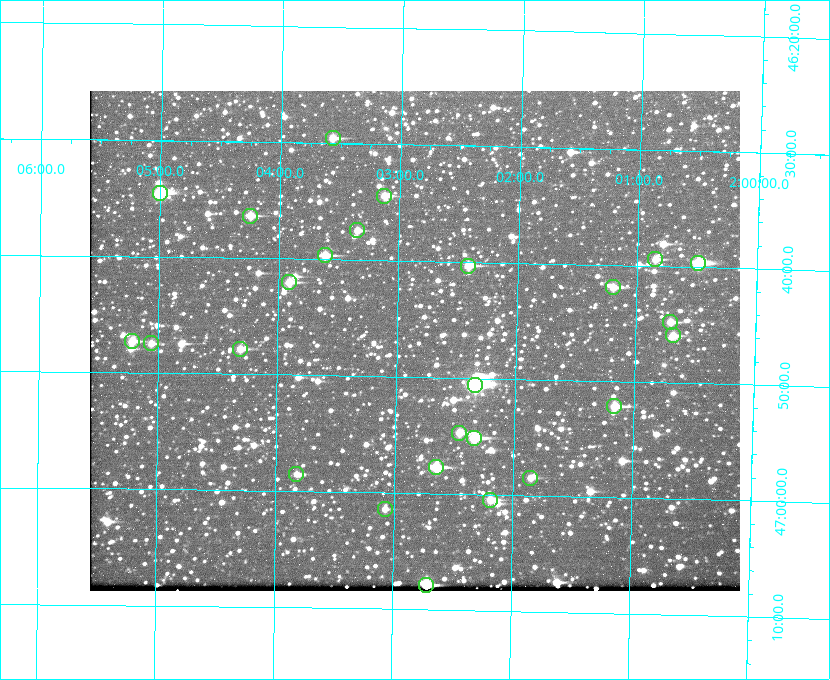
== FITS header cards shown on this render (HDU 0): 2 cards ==
NAXIS1  =                  650 / Width of table row in bytes
NAXIS2  =                  500 / Number of rows in table

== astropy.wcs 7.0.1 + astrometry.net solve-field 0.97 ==
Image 650 x 500 px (HDU 0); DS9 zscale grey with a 90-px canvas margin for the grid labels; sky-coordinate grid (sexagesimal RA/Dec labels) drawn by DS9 from the SOLVED WCS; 26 Tycho-2 reference stars matched to detected sources circled (green)
Header WCS: none
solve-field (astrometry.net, Tycho-2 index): SOLVED blind (the file carries no WCS)
Solved WCS: RA---TAN-SIP/DEC--TAN-SIP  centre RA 02:02:51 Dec +46:47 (30.71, +46.78 deg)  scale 5.17 arcsec/px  FOV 56.0' x 43.0'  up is +179 deg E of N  parity flipped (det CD > 0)
(file carries no celestial WCS; the grid is the blind solution)
Tycho-2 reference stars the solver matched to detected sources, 26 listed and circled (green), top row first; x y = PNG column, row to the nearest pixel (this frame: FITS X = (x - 90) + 1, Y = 500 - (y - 91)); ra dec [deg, ICRS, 3 dp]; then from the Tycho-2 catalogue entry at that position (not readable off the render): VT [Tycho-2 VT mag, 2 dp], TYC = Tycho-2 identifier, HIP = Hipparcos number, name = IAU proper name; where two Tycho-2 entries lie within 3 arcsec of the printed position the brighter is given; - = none
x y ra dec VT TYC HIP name
333 138 30.892 +46.493 10.70 3280-490-1 - -
160 193 31.250 +46.575 8.43 3281-919-1 - -
384 196 30.782 +46.574 10.16 3280-645-1 - -
250 216 31.061 +46.606 9.99 3281-582-1 - -
357 230 30.837 +46.625 10.69 3280-1254-1 - -
325 255 30.904 +46.661 9.60 3280-781-1 - -
655 259 30.213 +46.657 10.42 3280-803-1 - -
698 263 30.124 +46.661 9.43 3280-672-1 - -
468 266 30.604 +46.672 9.47 3280-908-1 - -
289 282 30.978 +46.700 9.85 3281-909-1 - -
613 287 30.300 +46.699 10.25 3280-1695-1 - -
670 322 30.179 +46.746 10.21 3280-486-1 - -
673 335 30.172 +46.766 10.54 3280-993-1 - -
132 341 31.305 +46.788 10.64 3281-663-1 - -
151 343 31.264 +46.791 10.76 3281-86-1 - -
240 349 31.078 +46.798 10.61 3281-114-1 - -
475 385 30.583 +46.843 7.07 3280-746-1 9508 -
614 406 30.291 +46.869 9.33 3280-1647-1 - -
459 433 30.615 +46.912 10.08 3284-203-1 - -
474 438 30.584 +46.919 9.47 3284-629-1 - -
436 467 30.663 +46.962 9.31 3284-347-1 - -
296 474 30.956 +46.975 11.27 3285-185-1 - -
530 478 30.464 +46.975 10.61 3284-511-1 - -
490 500 30.548 +47.007 10.42 3284-727-1 - -
385 509 30.769 +47.024 11.20 3284-681-1 - -
426 585 30.679 +47.131 10.02 3284-307-1 - -